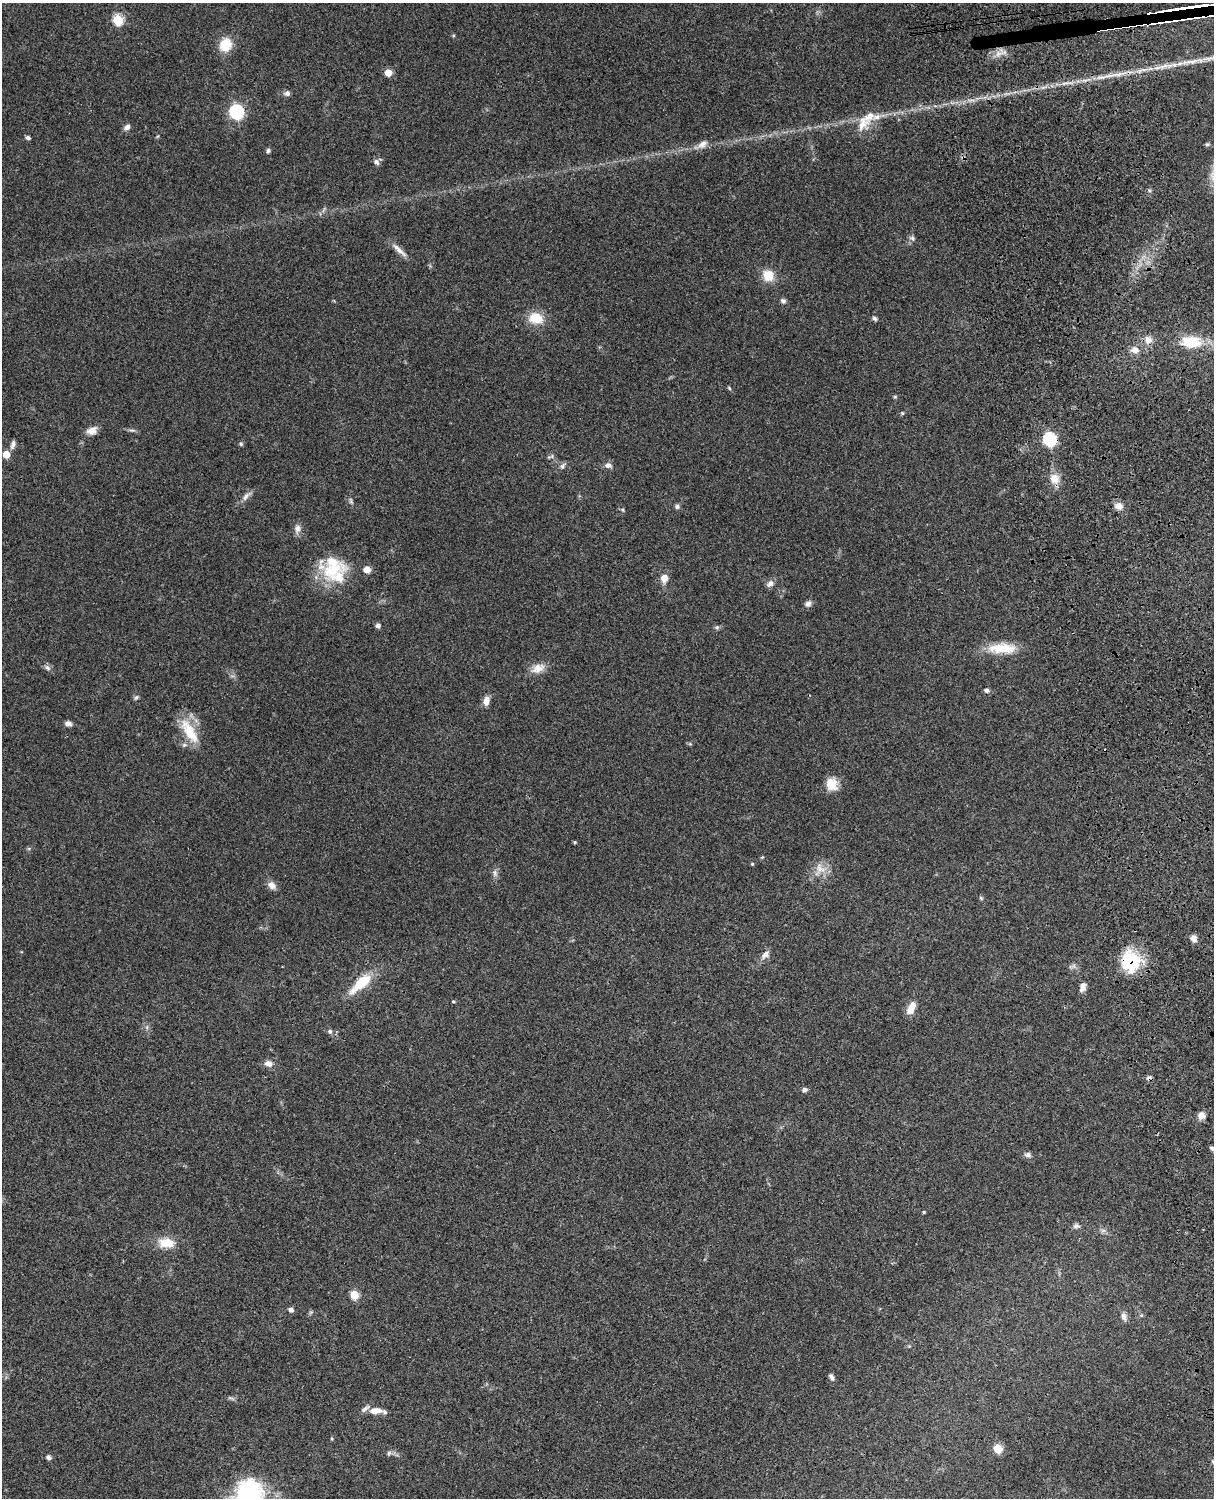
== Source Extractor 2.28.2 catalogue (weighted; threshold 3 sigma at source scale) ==
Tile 6 of 4 x 3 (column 2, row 2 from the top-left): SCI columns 1334-2545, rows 1773-3268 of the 5088 x 4927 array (HDU 1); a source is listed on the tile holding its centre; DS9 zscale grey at full resolution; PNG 1216 x 1500 px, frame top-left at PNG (2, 3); no overlay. Shown black and unused: <1% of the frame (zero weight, under 3 of 4 exposures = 6% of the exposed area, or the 3 px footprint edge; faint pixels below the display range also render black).
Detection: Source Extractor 2.28.2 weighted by HDU 2 'WHT'; one run over the whole footprint, this tile lists its part. Background 0.106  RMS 0.0065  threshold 0.0294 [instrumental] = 3 sigma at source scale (4.5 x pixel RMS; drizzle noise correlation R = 1.50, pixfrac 1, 0.05/0.05 arcsec/px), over >= 5 px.
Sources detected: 124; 1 too faint to see at this stretch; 16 cosmic-ray / hot-pixel residue — not listed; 10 inside a brighter listed object's ellipse — not listed separately; the other 97 listed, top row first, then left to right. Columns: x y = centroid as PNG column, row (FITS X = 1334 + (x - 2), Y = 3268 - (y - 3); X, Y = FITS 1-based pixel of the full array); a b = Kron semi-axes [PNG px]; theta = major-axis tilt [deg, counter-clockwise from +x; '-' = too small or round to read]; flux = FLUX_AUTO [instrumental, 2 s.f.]
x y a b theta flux
118 20 6 5 - 46
225 45 13 12 - 14
998 54 9 6 69 3.4
1191 61 28 6 10 8.7
388 73 5 5 - 14
1101 77 17 4 2 4.2
287 93 6 6 - 2.3
236 112 6 6 - 130
862 124 23 14 79 10
127 127 8 7 - 2.4
28 138 6 5 - 1.4
703 144 14 8 36 4.3
1207 144 6 5 - 0.97
268 151 6 5 - 1.2
376 162 9 7 -43 2.1
912 238 8 6 -26 1.8
399 250 26 6 -42 4.8
768 276 12 11 - 12
783 301 7 6 - 1.7
536 318 12 9 -8 17
875 318 6 5 - 1.5
1148 340 10 9 - 4.9
1191 342 29 17 -5 21
1135 350 10 9 - 4.3
729 388 6 4 -47 0.78
895 397 5 4 - 0.79
902 413 5 4 - 0.77
92 430 12 9 23 5.2
132 430 8 4 0 1.3
1050 439 6 6 - 99
13 444 11 5 73 2.4
241 444 5 5 - 1
6 454 5 5 - 13
551 457 11 4 18 1.3
608 465 10 7 -7 2.5
563 466 9 7 63 2
1054 479 15 12 -71 7.2
246 496 16 7 47 3.4
351 501 9 4 -84 1.2
677 506 7 6 - 1.5
1119 506 10 9 - 4.2
623 510 6 3 -71 0.77
297 529 13 8 81 3.4
331 571 42 20 19 25
664 578 8 7 - 6.3
770 584 10 8 55 2.8
808 603 8 7 - 2.3
378 626 5 4 - 2.7
717 627 6 5 - 1.2
1002 648 38 12 0 17
47 668 10 6 -44 2
538 668 20 11 24 7
986 690 5 5 - 2
136 697 7 5 49 1.2
486 701 10 7 76 4.9
68 723 8 5 -7 2.9
189 732 37 13 -59 19
832 784 16 13 -71 9.3
575 842 4 4 - 0.66
762 857 5 4 - 0.65
752 864 4 4 - 0.72
820 869 20 15 59 9
495 873 10 5 -83 2.1
272 885 12 9 -38 3.9
981 898 6 4 -45 0.91
1194 939 8 7 - 3.6
765 954 13 8 40 3.7
1131 961 25 21 -78 33
1074 966 7 4 -72 1.3
361 983 31 11 42 20
1083 987 12 7 72 3.3
453 1001 5 3 - 0.62
911 1008 16 8 65 7.2
147 1027 6 4 73 1.1
330 1031 6 6 - 1.6
268 1063 11 8 -8 3.8
804 1090 7 6 - 1.7
1201 1115 8 8 - 4
1212 1148 6 4 -45 1.5
1027 1155 9 7 -5 2
924 1212 4 3 - 0.67
1076 1226 9 7 0 2
1103 1230 7 4 19 1.3
166 1243 23 13 -5 11
354 1295 5 5 - 25
291 1310 6 5 - 2.1
311 1312 6 4 43 0.95
1141 1315 5 5 - 0.97
1124 1316 12 7 -75 2.8
831 1377 9 5 -62 1.9
375 1411 13 7 6 6.7
332 1438 5 4 - 0.74
998 1449 5 5 - 18
389 1453 7 5 46 1.4
48 1457 6 5 - 2.1
1213 1462 5 4 - 0.87
248 1497 36 29 69 100
Overlapping masked pixels (flux is a lower limit): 3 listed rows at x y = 1191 342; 1050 439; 1131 961
Isophote crosses this tile's border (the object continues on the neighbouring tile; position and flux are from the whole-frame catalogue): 2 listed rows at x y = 1213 1462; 248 1497